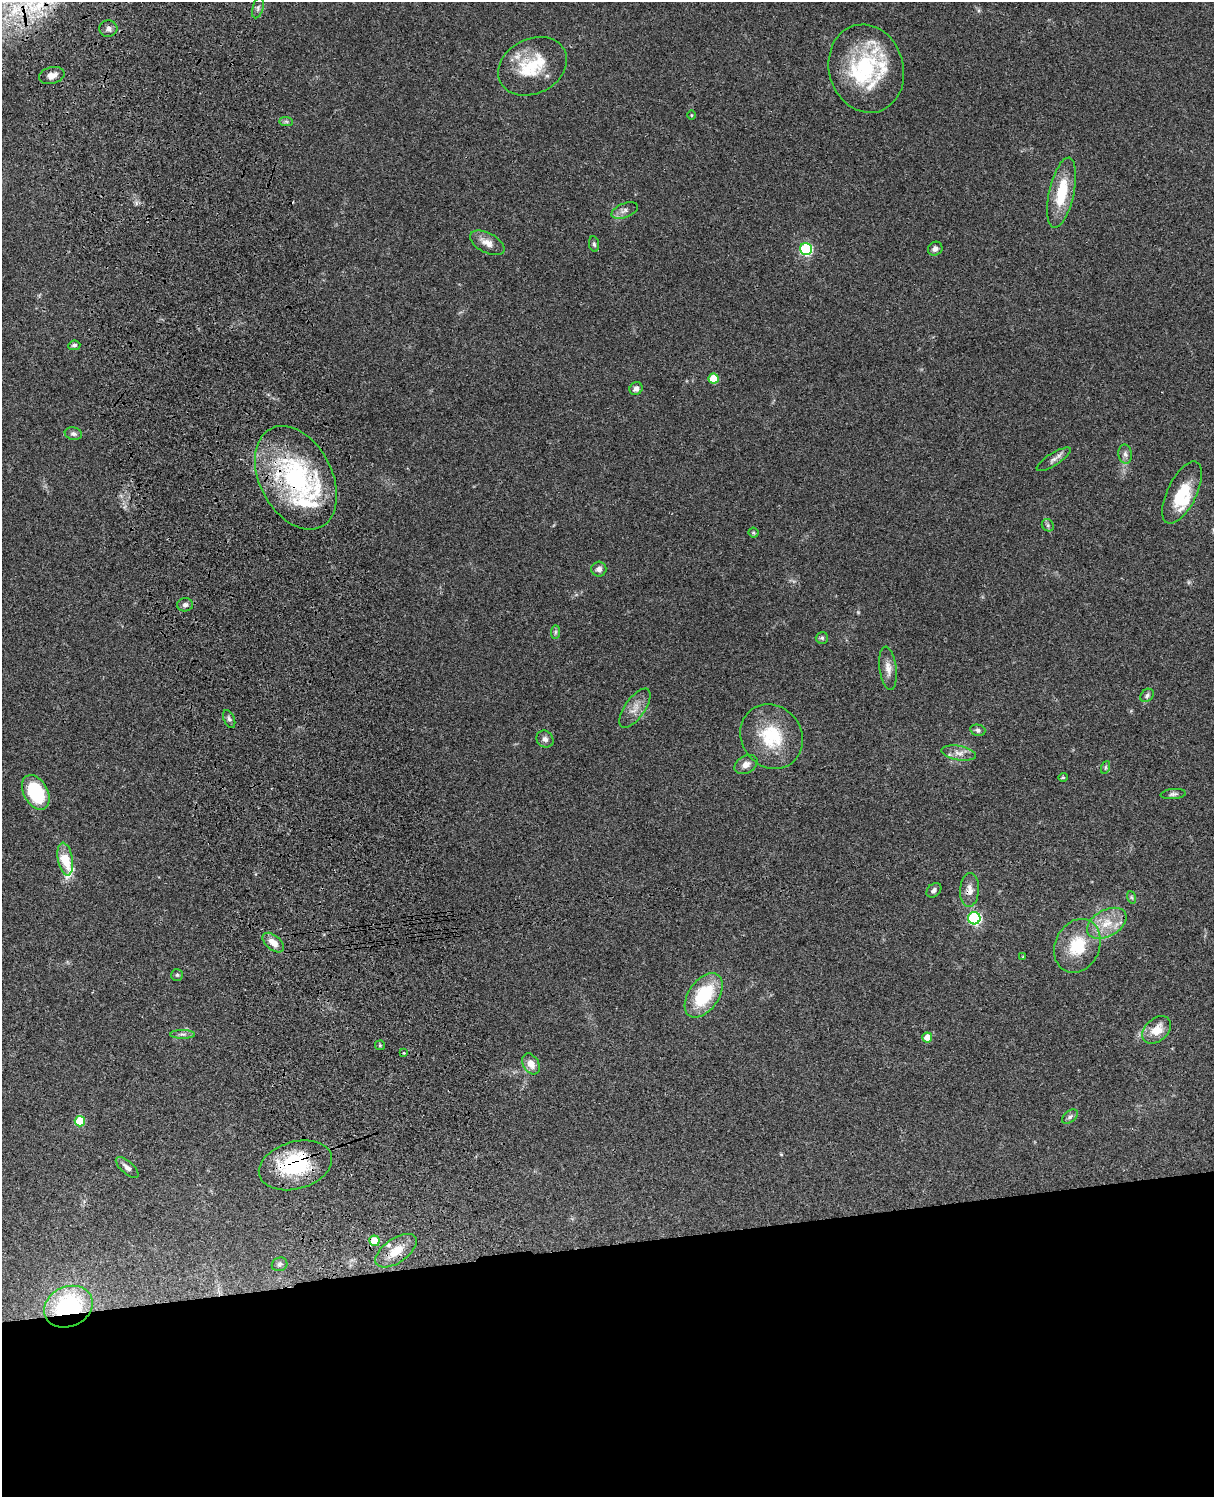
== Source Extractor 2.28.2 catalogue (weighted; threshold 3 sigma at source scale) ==
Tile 11 of 4 x 3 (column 3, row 3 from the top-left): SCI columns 2546-3757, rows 277-1771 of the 5087 x 4926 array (HDU 1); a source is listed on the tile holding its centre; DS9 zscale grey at full resolution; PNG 1216 x 1499 px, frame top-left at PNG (2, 2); each listed source drawn as its Kron ellipse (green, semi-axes under 4 px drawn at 4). Shown black and unused: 17% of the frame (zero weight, under 3 of 4 exposures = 6% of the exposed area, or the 3 px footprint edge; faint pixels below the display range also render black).
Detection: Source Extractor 2.28.2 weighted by HDU 2 'WHT'; one run over the whole footprint, this tile lists its part. Background 0.104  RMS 0.0065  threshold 0.0292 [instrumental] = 3 sigma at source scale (4.5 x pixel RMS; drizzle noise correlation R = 1.50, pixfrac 1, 0.05/0.05 arcsec/px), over >= 5 px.
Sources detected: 75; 2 inside a brighter object's white glare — neither listed nor drawn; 8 inside a brighter listed object's ellipse — not listed separately; the other 65 listed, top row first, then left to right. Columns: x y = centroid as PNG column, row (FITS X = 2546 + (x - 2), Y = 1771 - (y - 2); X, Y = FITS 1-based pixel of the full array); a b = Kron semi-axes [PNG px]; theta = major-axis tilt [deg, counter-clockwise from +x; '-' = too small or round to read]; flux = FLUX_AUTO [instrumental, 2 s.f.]
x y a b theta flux
258 8 10 5 73 1.9
108 29 9 8 - 3.1
532 66 36 27 28 31
866 69 45 37 -73 56
52 76 13 8 13 4.8
691 115 5 3 - 0.56
286 122 7 4 -1 1.2
1062 193 36 12 77 25
625 210 14 7 21 3
487 243 19 9 -28 5.9
594 244 8 5 -79 1.4
806 249 6 6 - 73
935 249 7 6 - 2.5
74 345 6 4 6 1.4
713 379 5 5 - 19
636 389 7 6 - 2.5
73 434 8 6 -12 2
1125 454 9 7 -81 2.3
1054 459 20 6 32 3.1
296 478 55 36 -62 100
1182 493 34 14 64 21
1048 525 6 5 - 1.3
754 533 5 5 - 0.97
599 569 7 7 - 3.1
185 605 8 6 2 2
555 632 7 4 89 1.3
822 638 6 6 - 1.4
888 668 22 8 -82 5.5
1147 695 7 6 - 1.5
635 708 23 10 54 7
229 719 9 5 -67 1.7
978 730 7 5 -15 1.6
771 736 34 30 -54 32
545 739 9 8 - 2.6
959 753 17 7 -10 4.9
746 764 12 8 30 4
1106 767 6 4 71 1.1
1063 777 5 4 - 0.81
36 792 19 12 -61 39
1173 794 12 5 5 1.8
65 859 16 7 -80 19
934 890 8 6 42 1.9
969 890 17 9 86 5.1
1131 897 6 4 -71 0.92
974 918 6 6 - 88
1107 923 21 13 29 13
273 943 12 7 -40 6.2
1077 946 28 22 65 25
1023 957 3 3 - 0.52
177 975 6 6 - 1.1
704 995 25 15 54 36
1157 1030 16 11 42 10
183 1034 12 4 0 2.1
927 1038 5 5 - 8.6
380 1045 5 5 - 0.87
404 1053 3 3 - 1.3
531 1064 11 8 -58 5.7
1070 1117 9 5 38 1.6
80 1121 5 5 - 27
295 1165 37 23 16 50
127 1168 14 6 -41 3
374 1241 5 5 - 12
396 1251 24 12 35 12
280 1264 8 6 25 1.6
68 1307 25 20 24 74
Overlapping masked pixels (flux is a lower limit): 5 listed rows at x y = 296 478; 969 890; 295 1165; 396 1251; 68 1307